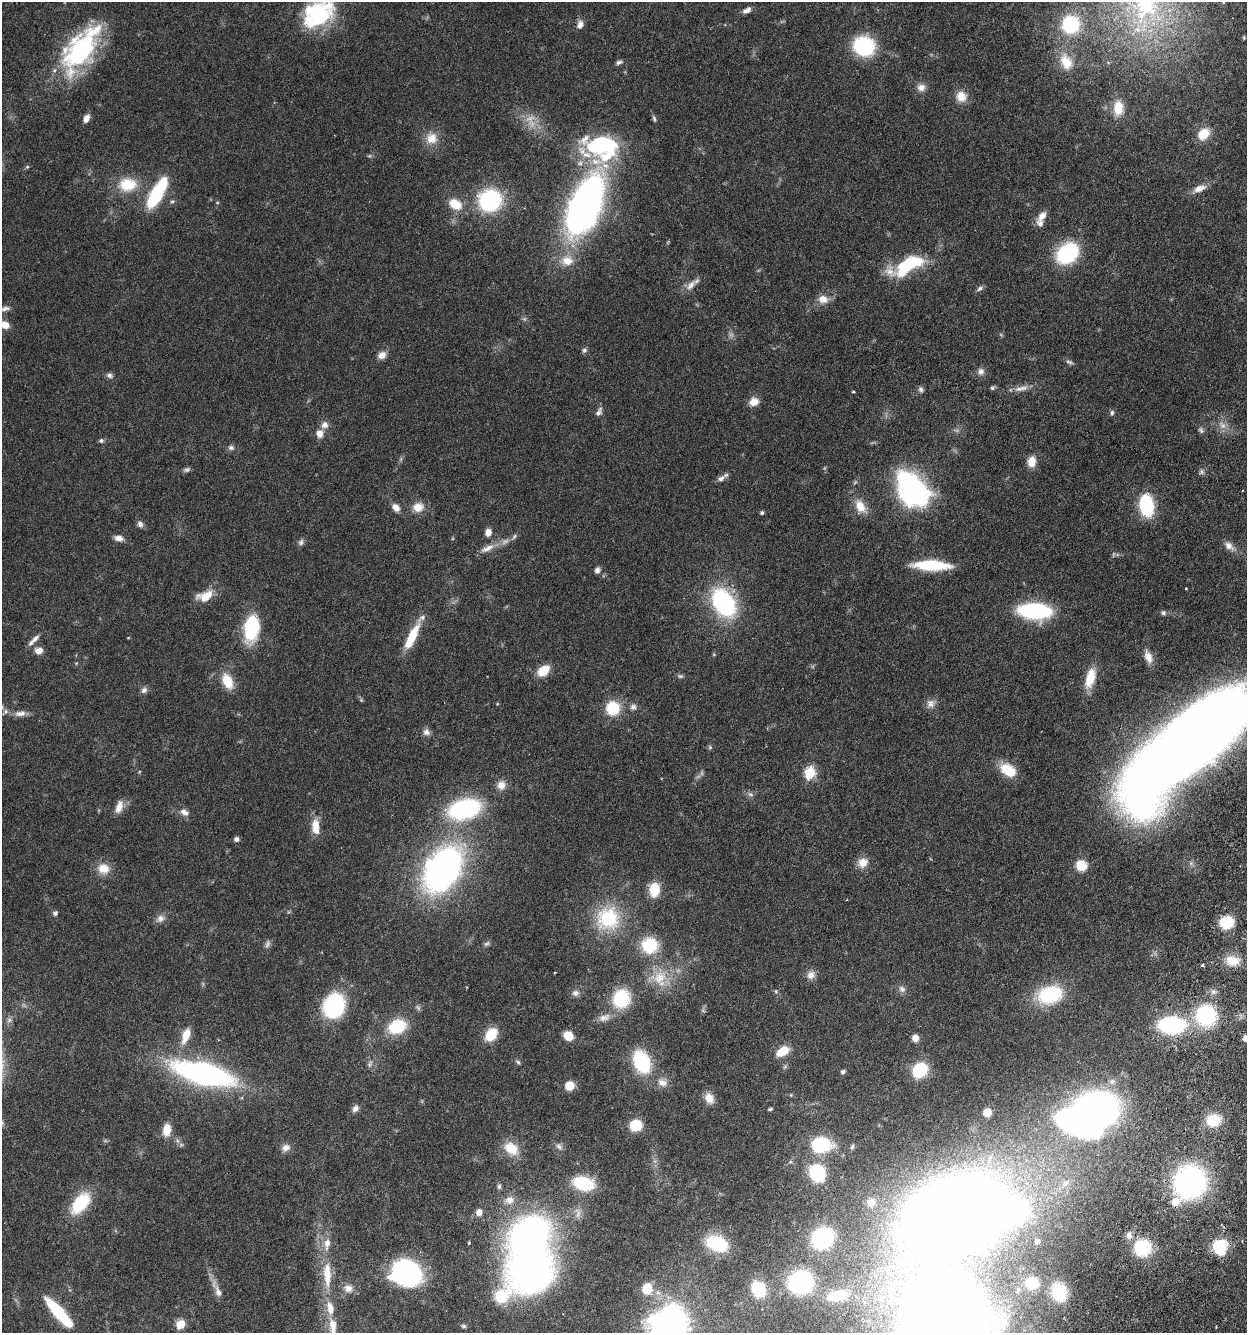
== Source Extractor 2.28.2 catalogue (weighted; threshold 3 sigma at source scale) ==
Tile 6 of 4 x 4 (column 2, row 2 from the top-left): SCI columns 1561-2805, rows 2697-4027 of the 5510 x 5381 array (HDU 1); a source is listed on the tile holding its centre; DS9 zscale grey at full resolution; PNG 1249 x 1335 px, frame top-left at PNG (2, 2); no overlay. Shown black and unused: <1% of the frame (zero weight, under 3 of 6 exposures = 4% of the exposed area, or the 3 px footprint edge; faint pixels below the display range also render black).
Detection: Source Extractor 2.28.2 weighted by HDU 2 'WHT'; one run over the whole footprint, this tile lists its part. Background 0.0651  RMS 0.0032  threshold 0.0132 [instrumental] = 3 sigma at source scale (4.09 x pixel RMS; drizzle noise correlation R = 1.36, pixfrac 0.8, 0.05/0.05 arcsec/px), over >= 5 px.
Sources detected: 222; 11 too faint to see at this stretch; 5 inside a brighter object's white glare — not listed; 8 inside a brighter listed object's ellipse — not listed separately; the other 198 listed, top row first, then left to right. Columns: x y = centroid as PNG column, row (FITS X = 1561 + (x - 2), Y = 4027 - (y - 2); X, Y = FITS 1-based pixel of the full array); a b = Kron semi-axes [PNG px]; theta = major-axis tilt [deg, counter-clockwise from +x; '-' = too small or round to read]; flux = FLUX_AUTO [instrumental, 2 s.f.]
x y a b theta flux
1146 5 54 39 80 59
747 10 11 6 25 1.5
318 13 34 24 36 29
1071 24 15 15 - 21
580 25 10 8 70 1.7
1244 38 6 4 -79 0.35
864 46 19 17 -15 25
80 49 58 27 55 45
619 62 9 5 17 0.79
1066 62 23 15 -66 7.1
921 87 11 10 - 2.1
961 96 14 13 - 3.7
1118 108 17 11 -89 6.3
86 118 9 6 66 2.2
530 118 18 8 19 2.9
654 119 10 4 -71 0.63
1204 134 15 11 45 5.6
431 138 16 16 - 4.8
602 147 42 29 -15 35
27 167 5 5 - 0.4
127 185 22 17 5 9.8
1199 188 17 8 20 2.7
157 193 38 12 60 19
490 200 17 16 - 40
172 201 7 5 46 0.61
455 204 17 12 -29 5.9
585 205 54 24 67 150
1042 216 16 9 50 2.3
1067 253 21 16 40 26
567 261 17 14 5 4.8
906 266 37 17 31 19
691 285 19 8 45 2.4
980 288 10 6 32 0.85
823 299 11 9 -5 3.2
5 309 15 6 11 1.3
5 325 9 7 -22 3.2
584 350 7 6 - 0.75
382 355 11 8 35 2
1069 362 11 5 -17 0.77
981 371 10 9 - 1.5
110 375 9 7 -27 1
992 388 6 5 - 0.58
1023 388 14 8 17 2.1
921 389 8 7 - 0.86
853 392 4 3 - 0.31
754 402 10 8 18 3.4
599 412 12 6 60 1.2
1112 413 8 5 87 0.68
1222 425 13 8 -48 2.2
1201 430 9 6 -54 0.79
320 433 11 9 88 2.3
101 441 7 6 - 0.62
231 448 9 7 -2 1
1031 461 12 9 82 3.7
187 470 10 6 16 0.79
1202 471 7 5 -47 0.74
721 479 11 7 33 1.5
912 489 23 15 -53 130
860 506 18 11 -63 4.5
1146 506 17 10 -81 25
418 507 15 13 13 3.6
396 508 9 7 -49 2.2
762 513 5 5 - 0.58
140 524 9 7 -66 1.1
488 532 10 8 79 1.9
514 536 9 6 50 0.77
119 538 10 7 -14 2
301 542 9 7 76 0.89
1229 546 15 9 -42 2.2
487 548 22 8 26 2.9
931 565 31 9 -2 19
597 570 7 6 - 1.3
1186 589 3 2 - 0.42
205 596 20 11 18 5.5
723 603 26 17 -58 42
1034 611 24 12 -3 42
1163 613 6 6 - 0.72
251 628 29 16 83 18
412 637 32 9 64 9.4
128 638 5 3 - 0.22
35 639 17 7 48 1.8
39 651 8 7 - 2.5
1148 657 17 9 -70 2.9
543 670 11 7 37 7.5
1090 678 25 11 74 7.4
227 681 19 11 -65 6.5
144 690 9 8 - 1.1
361 700 5 5 - 0.39
930 703 12 11 - 2
497 704 4 3 - 0.25
633 707 9 9 - 1.2
613 708 11 11 - 12
20 713 17 8 8 2.1
426 732 9 9 - 1.4
1191 742 117 39 39 760
1008 770 17 11 -35 8.5
810 773 6 6 - 27
501 785 12 11 - 2.7
119 807 17 9 72 2.8
464 809 20 12 14 64
184 812 13 9 -32 1.8
315 826 19 10 -87 4.6
236 839 6 5 - 0.99
863 862 13 11 36 3.4
1081 865 10 10 - 6
103 869 16 14 -14 4.4
443 869 32 21 58 150
654 890 13 9 87 8.2
55 913 6 5 - 0.87
608 918 29 28 - 18
160 919 13 10 31 1.8
1226 922 12 10 22 11
487 943 9 5 29 0.75
650 945 15 14 - 14
1232 961 18 12 -7 5.2
1202 965 4 3 - 0.54
555 972 3 2 - 0.19
811 975 12 10 52 2.1
659 978 30 19 9 9.5
467 987 3 3 - 0.27
902 989 11 8 -46 1.4
776 991 7 5 -70 0.51
1213 992 8 8 - 1.3
575 993 9 8 - 1.3
1050 994 30 20 16 17
621 998 18 16 66 18
334 1005 26 21 68 26
703 1011 6 4 -19 0.41
1206 1016 19 18 - 29
604 1018 18 9 19 2.6
1172 1025 18 11 -2 47
397 1026 14 10 22 18
491 1034 13 9 51 8.8
186 1035 17 8 70 5.4
568 1036 8 7 - 5
915 1038 8 7 - 2
1246 1038 8 8 - 1.9
782 1051 14 8 32 6.2
641 1061 14 9 -68 41
518 1062 7 5 -55 0.59
370 1064 11 6 72 1.1
920 1070 10 9 - 24
843 1072 6 5 - 0.66
203 1074 45 15 -14 100
1112 1081 10 8 2 1.6
662 1082 15 11 -19 2.6
569 1086 8 7 - 4.7
791 1095 5 3 - 0.26
709 1098 12 10 -58 3.1
355 1108 9 7 53 1.5
770 1109 5 3 - 0.49
1094 1111 30 24 4 150
987 1112 6 6 - 4.4
1213 1120 13 11 6 9.9
636 1125 9 8 - 12
167 1130 14 9 83 4.4
821 1145 15 11 0 25
559 1147 11 6 -45 1.1
852 1147 8 5 78 0.57
286 1148 12 10 25 2
511 1148 20 15 -33 6.1
817 1173 12 10 -59 29
1190 1182 22 21 - 86
583 1183 17 11 -13 17
1065 1183 15 9 43 3.1
499 1186 8 5 90 0.65
509 1200 15 12 6 3.1
871 1202 12 11 - 2.7
1175 1202 11 10 - 3.5
80 1203 22 12 51 18
479 1212 9 8 - 1.8
957 1212 81 57 21 490
578 1213 16 8 -82 1.8
1129 1235 9 8 - 1.7
822 1238 18 16 36 31
1037 1242 4 4 - 1.2
469 1243 4 3 - 0.32
716 1243 18 12 -19 19
1220 1246 14 12 88 15
1142 1248 16 15 - 16
530 1271 32 30 -11 130
327 1274 33 10 -88 8.1
405 1274 21 18 -15 74
801 1282 20 18 12 38
1032 1283 10 9 - 7.9
348 1288 13 10 -22 2.2
647 1289 7 7 - 10
758 1289 9 7 -61 26
217 1290 29 7 -66 3.2
1059 1292 15 12 -73 13
501 1296 28 15 46 12
837 1296 25 13 8 11
330 1308 17 8 -77 3.9
59 1313 33 8 -48 18
180 1324 6 5 - 12
333 1325 17 8 -83 3.9
668 1325 37 29 37 96
464 1326 6 5 - 0.5
Isophote crosses this tile's border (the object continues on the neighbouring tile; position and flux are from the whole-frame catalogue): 7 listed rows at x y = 1146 5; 318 13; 5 309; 5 325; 1191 742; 1246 1038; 668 1325